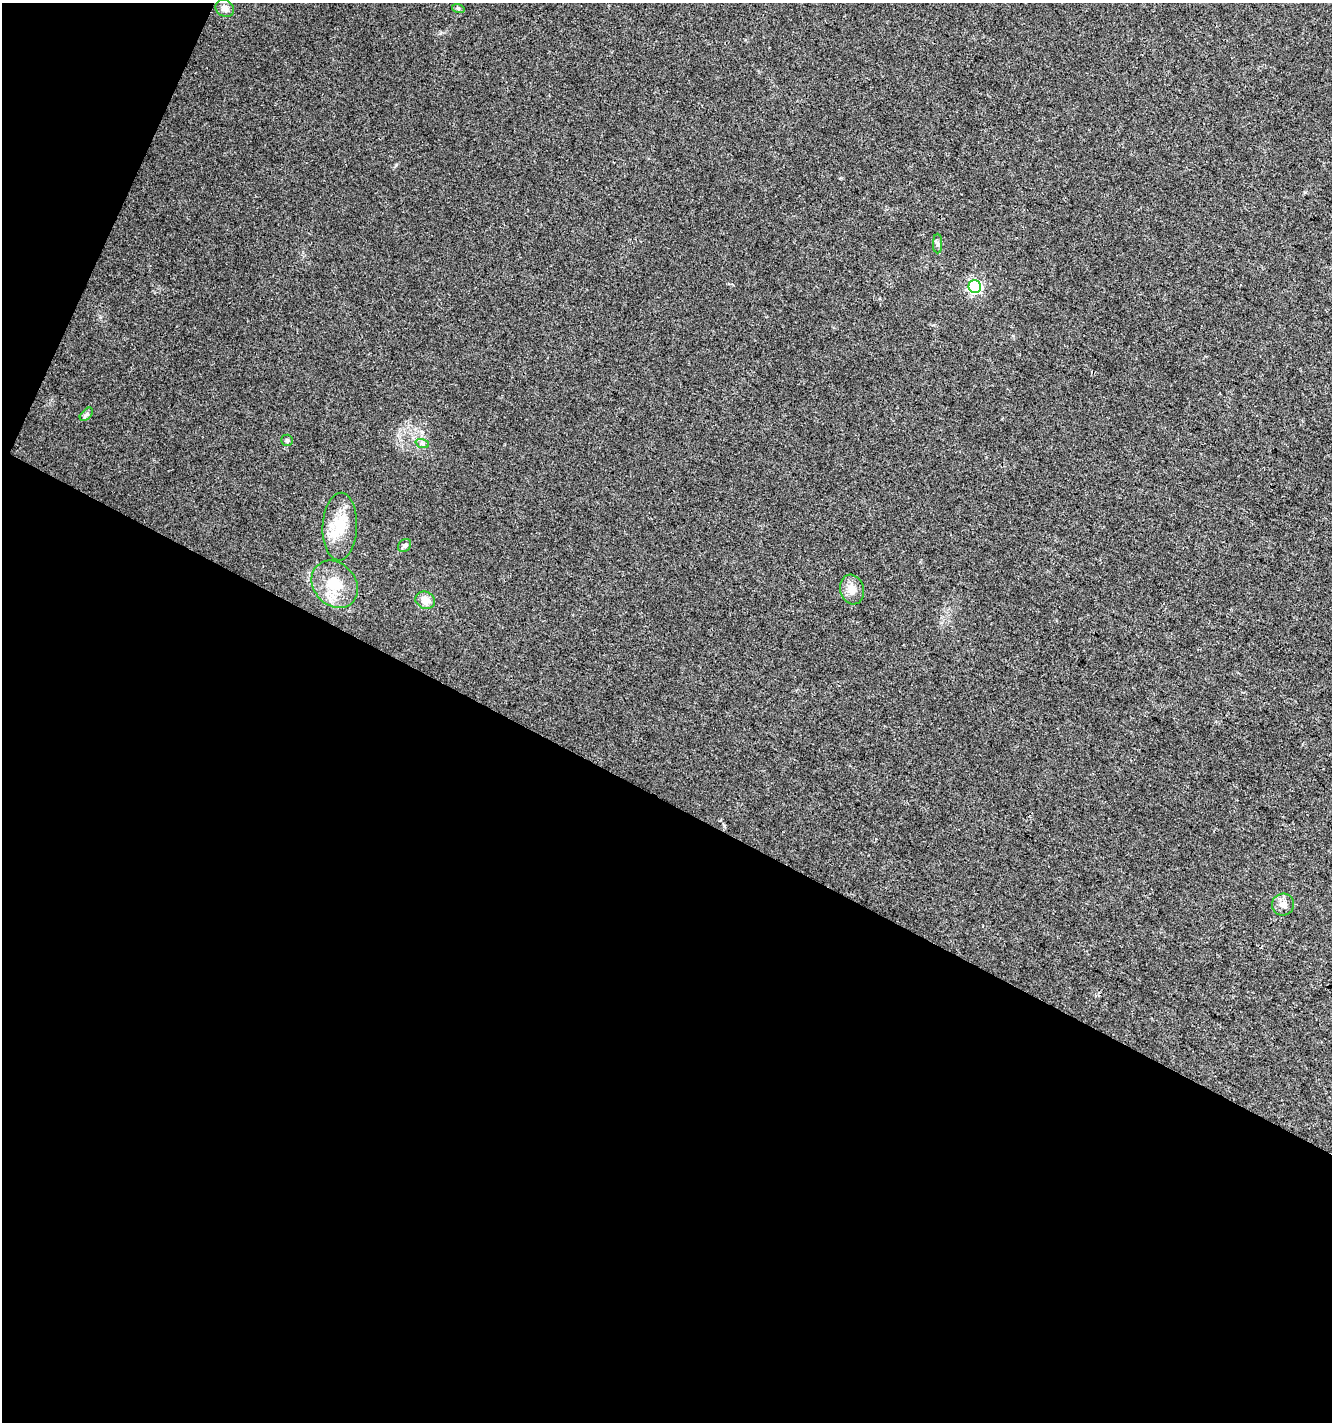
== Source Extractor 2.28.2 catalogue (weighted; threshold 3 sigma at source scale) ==
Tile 3 of 2 x 2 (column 1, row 2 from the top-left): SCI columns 106-1435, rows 2-1421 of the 2890 x 2841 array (HDU 1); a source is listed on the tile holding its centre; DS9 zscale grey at full resolution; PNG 1334 x 1424 px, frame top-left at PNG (2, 3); each listed source drawn as its Kron ellipse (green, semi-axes under 4 px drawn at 4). Shown black and unused: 46% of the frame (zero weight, under 3 of 4 exposures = <1% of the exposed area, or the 3 px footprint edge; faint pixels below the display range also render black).
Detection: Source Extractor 2.28.2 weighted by HDU 2 'WHT'; one run over the whole footprint, this tile lists its part. Background 0.0246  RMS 0.0047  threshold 0.0213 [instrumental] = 3 sigma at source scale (4.5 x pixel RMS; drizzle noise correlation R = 1.50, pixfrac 1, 0.0396/0.0396 arcsec/px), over >= 5 px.
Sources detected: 14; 1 inside a brighter object's white glare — neither listed nor drawn; the other 13 listed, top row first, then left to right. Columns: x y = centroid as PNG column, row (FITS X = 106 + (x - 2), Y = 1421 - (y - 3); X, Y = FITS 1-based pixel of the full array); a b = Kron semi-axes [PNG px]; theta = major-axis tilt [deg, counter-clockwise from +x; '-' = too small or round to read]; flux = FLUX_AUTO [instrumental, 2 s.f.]
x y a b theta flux
225 8 10 8 -39 2.7
458 8 6 4 -19 0.66
938 244 10 4 90 1.1
975 286 6 6 - 76
86 414 8 5 45 1.1
287 440 6 5 - 0.82
422 443 7 4 -20 0.94
340 527 34 17 88 15
405 545 7 5 47 1.1
335 584 26 21 -47 15
852 589 15 12 -75 4.8
425 600 10 8 -24 4.8
1283 904 11 11 - 3.4
Unlisted compact peaks at least as high as the median listed source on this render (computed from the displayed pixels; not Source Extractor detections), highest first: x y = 396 165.